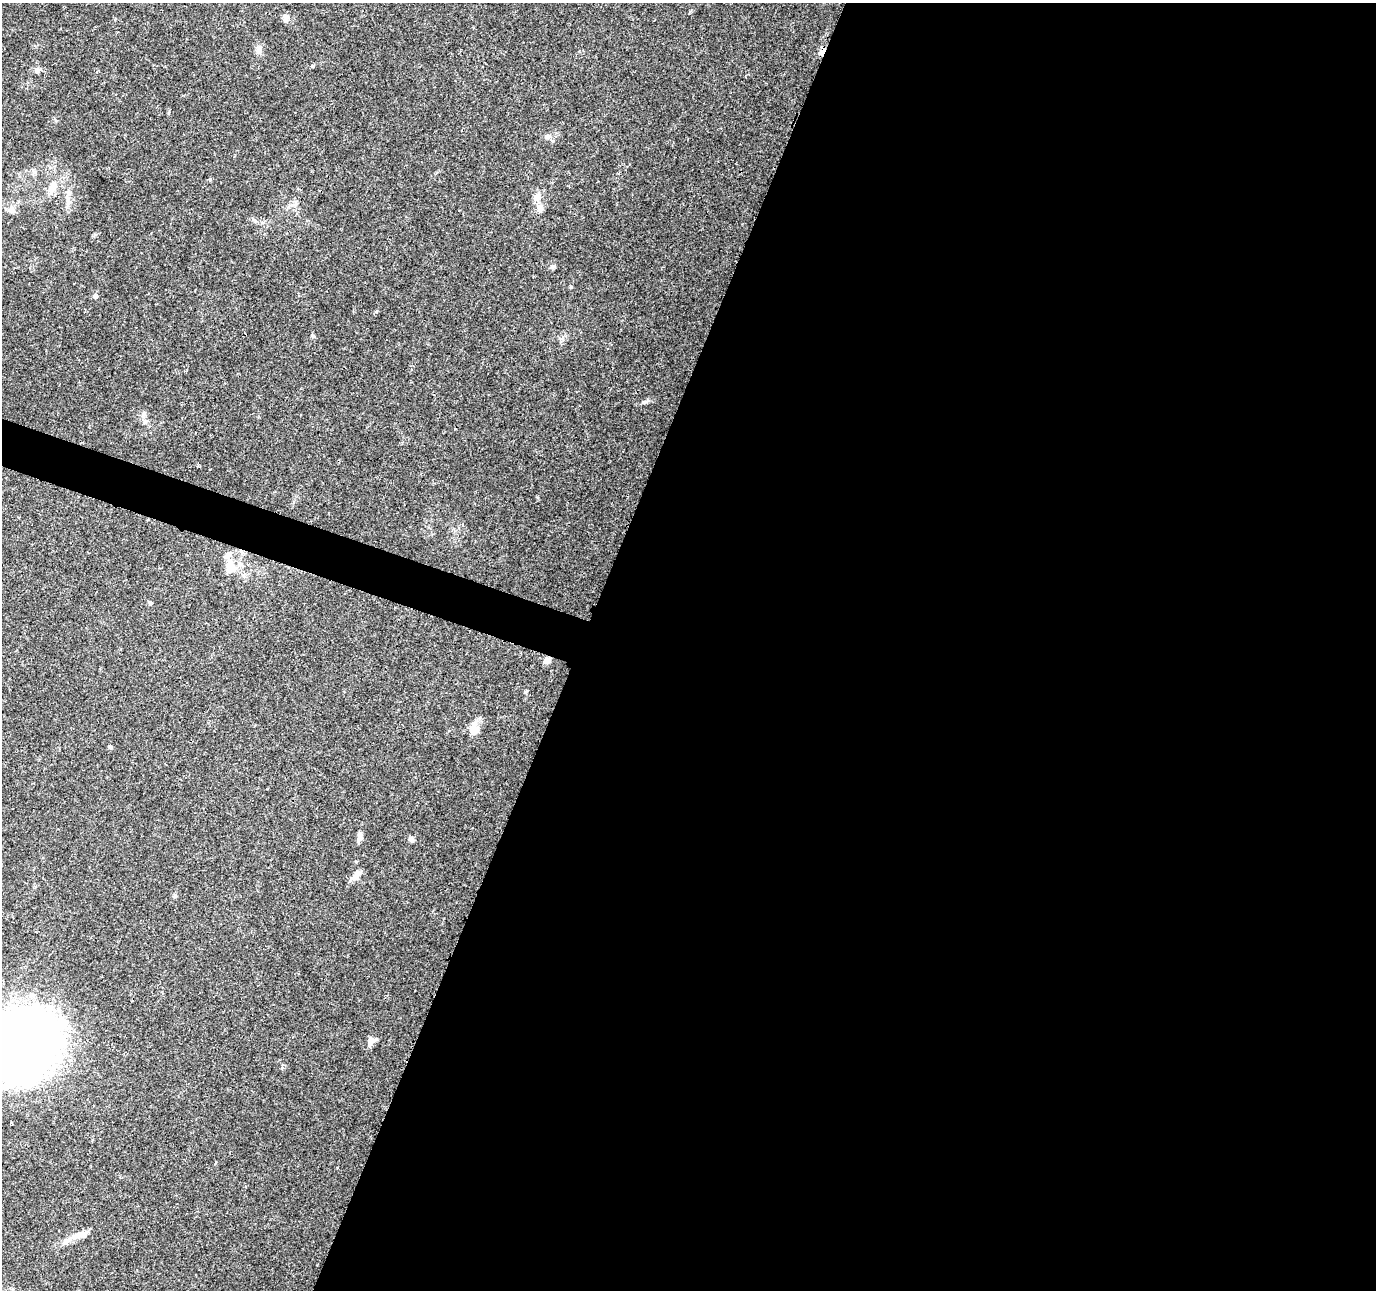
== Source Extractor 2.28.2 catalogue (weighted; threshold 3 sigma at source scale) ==
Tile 12 of 4 x 4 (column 4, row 3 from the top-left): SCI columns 4127-5500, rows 1505-2792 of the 5511 x 5649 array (HDU 1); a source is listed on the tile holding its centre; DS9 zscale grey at full resolution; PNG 1378 x 1292 px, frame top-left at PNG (2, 3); no overlay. Shown black and unused: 60% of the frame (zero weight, under 3 of 4 exposures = <1% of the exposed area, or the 3 px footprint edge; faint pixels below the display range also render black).
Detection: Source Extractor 2.28.2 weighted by HDU 2 'WHT'; one run over the whole footprint, this tile lists its part. Background 0.0373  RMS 0.0036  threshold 0.0161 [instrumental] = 3 sigma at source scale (4.5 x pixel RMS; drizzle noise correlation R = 1.50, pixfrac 1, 0.0396/0.0396 arcsec/px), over >= 5 px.
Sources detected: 32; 2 inside a brighter listed object's ellipse — not listed separately; the other 30 listed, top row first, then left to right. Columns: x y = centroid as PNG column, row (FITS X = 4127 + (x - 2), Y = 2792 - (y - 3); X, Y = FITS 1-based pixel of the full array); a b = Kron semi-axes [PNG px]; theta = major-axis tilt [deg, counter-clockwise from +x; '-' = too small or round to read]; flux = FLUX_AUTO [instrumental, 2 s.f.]
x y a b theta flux
286 18 10 8 75 1.5
259 49 13 7 74 1.6
821 52 9 7 36 1.6
312 66 5 4 - 0.4
37 70 8 6 76 0.92
547 137 8 6 1 1.2
210 179 5 3 - 0.4
52 189 21 7 69 3.1
537 197 10 9 - 2.6
68 200 11 4 -86 1.5
540 208 13 8 -51 1.8
11 210 12 8 -19 1.8
554 266 6 5 - 0.6
571 287 5 3 - 0.33
95 296 5 4 - 1.6
645 402 13 4 14 1.1
144 414 7 4 -89 0.81
145 422 6 6 - 0.83
231 568 15 15 - 4.5
150 603 6 4 -71 0.46
547 660 8 6 29 2
474 729 13 10 87 3.6
110 747 6 4 -44 0.48
359 837 11 5 81 1.6
412 839 7 6 - 1
356 876 15 7 56 2.4
175 896 7 4 -83 0.59
371 1041 8 7 - 2.9
23 1045 56 53 22 370
79 1235 27 8 14 4.3
Overlapping masked pixels (flux is a lower limit): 2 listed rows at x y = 821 52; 547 660
Isophote crosses this tile's border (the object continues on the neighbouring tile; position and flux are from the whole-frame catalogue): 1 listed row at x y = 23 1045
Unlisted compact peaks at least as high as the median listed source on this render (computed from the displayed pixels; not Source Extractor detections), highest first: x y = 525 692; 537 497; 313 336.